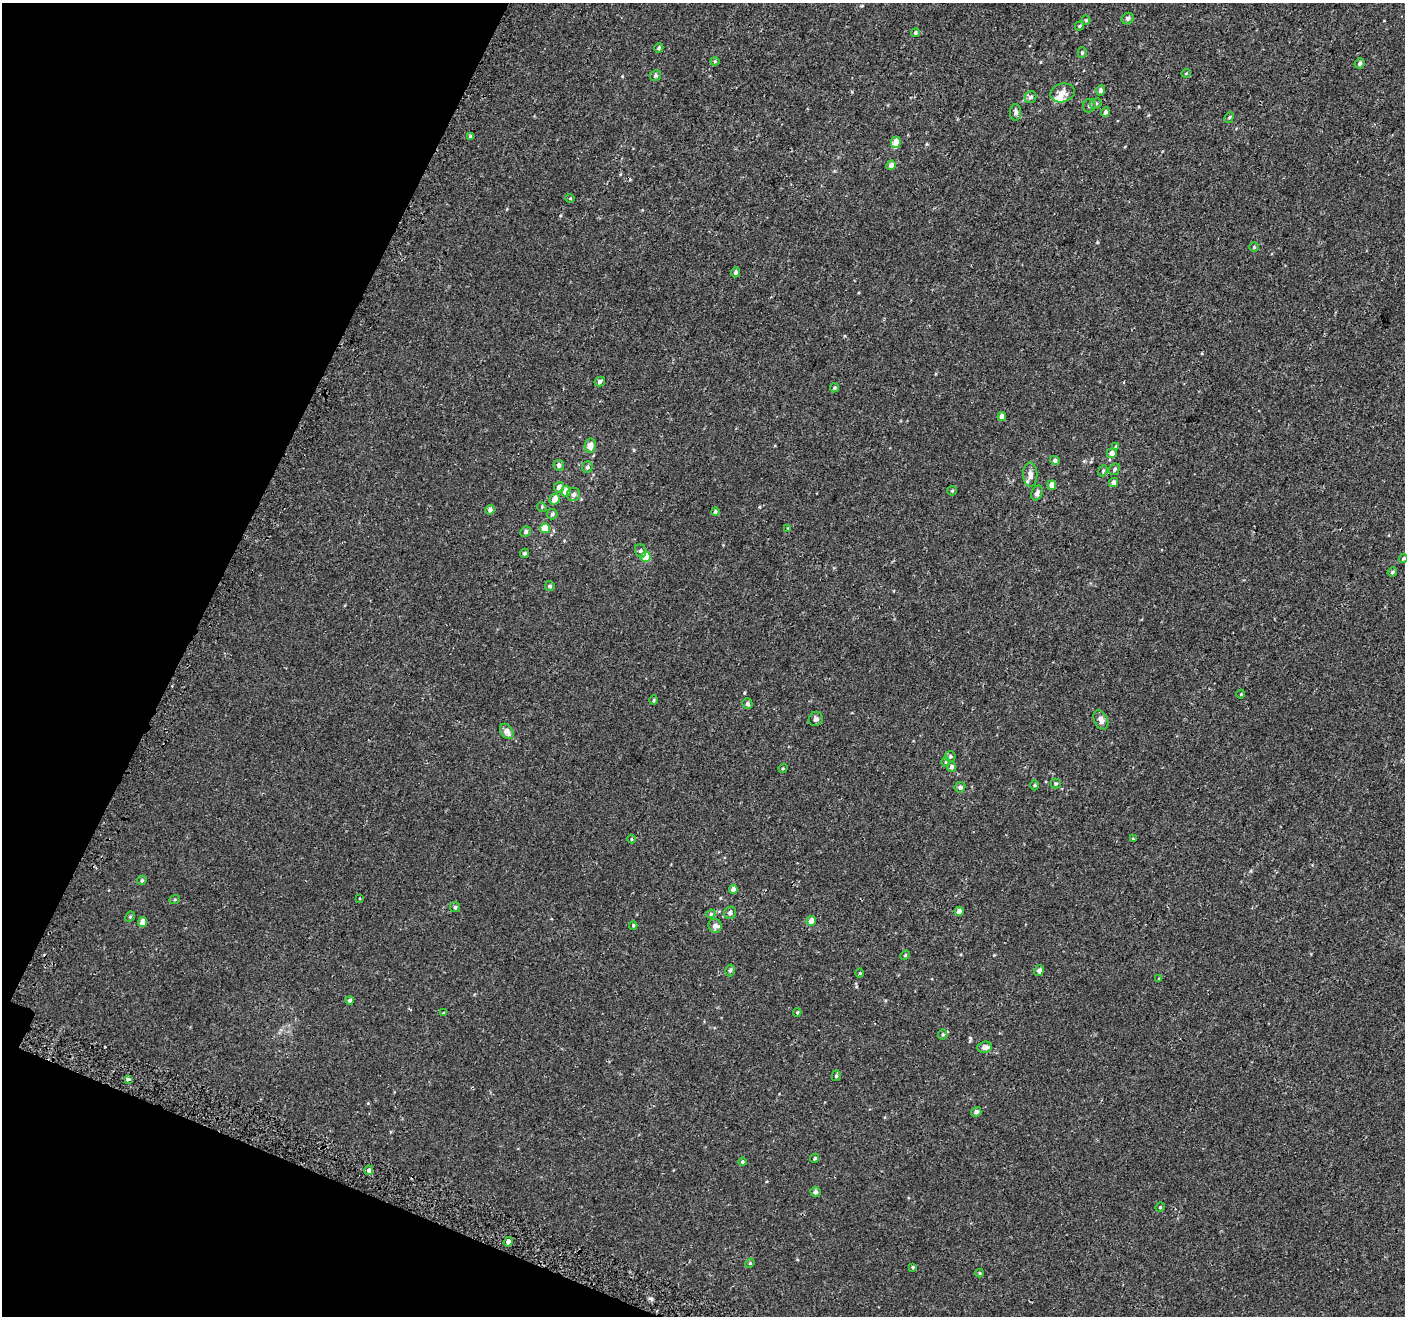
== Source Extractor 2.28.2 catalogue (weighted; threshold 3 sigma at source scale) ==
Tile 9 of 4 x 4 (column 1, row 3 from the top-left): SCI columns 55-1457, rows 1573-2886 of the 5713 x 5842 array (HDU 1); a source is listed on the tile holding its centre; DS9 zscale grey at full resolution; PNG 1407 x 1318 px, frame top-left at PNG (2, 3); each listed source drawn as its Kron ellipse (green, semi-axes under 4 px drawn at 4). Shown black and unused: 19% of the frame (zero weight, under 2 of 3 exposures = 3% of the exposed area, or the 3 px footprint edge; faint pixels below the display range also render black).
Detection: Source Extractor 2.28.2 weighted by HDU 2 'WHT'; one run over the whole footprint, this tile lists its part. Background 9.13e-04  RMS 0.0031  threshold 0.0138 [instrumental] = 3 sigma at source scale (4.5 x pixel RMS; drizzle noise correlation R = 1.50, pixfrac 1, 0.0396/0.0396 arcsec/px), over >= 5 px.
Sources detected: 110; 3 inside a brighter listed object's ellipse — not listed separately; the other 107 listed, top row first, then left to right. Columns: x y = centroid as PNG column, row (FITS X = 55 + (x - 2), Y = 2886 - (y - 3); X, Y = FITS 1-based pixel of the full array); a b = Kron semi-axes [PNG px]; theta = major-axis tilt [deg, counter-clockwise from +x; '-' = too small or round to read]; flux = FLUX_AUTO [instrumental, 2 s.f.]
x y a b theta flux
1128 19 6 5 - 0.74
1086 20 4 4 - 0.36
1079 26 5 4 - 0.34
915 33 4 4 - 0.43
659 48 5 4 - 0.46
1082 53 5 4 - 0.44
715 61 4 4 - 0.32
1360 63 5 4 - 0.59
1186 73 5 3 - 0.23
655 76 6 5 - 0.53
1100 90 5 4 - 0.91
1063 93 12 9 16 2.4
1030 97 6 5 - 0.84
1096 104 6 5 - 0.55
1089 106 7 6 - 0.72
1016 112 8 5 90 1
1105 112 5 4 - 0.94
1229 117 5 4 - 0.4
470 136 4 4 - 0.5
896 142 6 5 - 3.3
891 165 5 4 - 1.6
570 198 5 3 - 0.25
1254 247 5 4 - 0.39
736 272 5 4 - 0.73
600 381 5 4 - 0.76
834 388 5 4 - 0.4
1002 417 4 4 - 1.8
590 446 7 5 79 2.1
1116 446 4 4 - 0.29
1112 453 5 5 - 1.7
1055 460 5 4 - 0.81
559 465 5 5 - 0.75
587 467 6 5 - 0.84
1114 469 6 5 - 0.68
1103 471 6 4 68 0.46
1030 475 12 7 -89 2.2
1114 482 4 4 - 1.5
1052 485 5 4 - 2.1
559 487 5 5 - 1.7
566 491 5 5 - 2.3
952 491 5 4 - 0.34
1037 493 8 5 67 1.1
573 494 6 6 - 0.92
555 499 5 5 - 2.6
542 507 5 4 - 0.32
490 510 5 4 - 1.1
715 512 4 4 - 0.53
552 514 5 5 - 0.56
545 528 5 5 - 4.4
788 528 4 4 - 0.25
526 532 5 5 - 0.76
640 551 7 5 -73 0.78
524 553 5 4 - 0.56
646 557 5 5 - 8.7
1403 559 5 3 - 0.36
1392 572 5 4 - 0.48
550 586 5 4 - 0.66
1241 694 4 3 - 0.22
654 700 5 4 - 0.35
747 703 5 5 - 0.74
816 719 7 7 - 0.9
1101 720 10 6 -63 1.6
507 731 8 6 -54 1.8
950 756 5 5 - 0.59
946 762 5 3 - 0.29
952 767 5 4 - 0.93
783 768 5 3 - 0.28
1056 783 5 5 - 0.42
1035 785 5 3 - 0.3
960 787 5 5 - 0.89
631 839 4 3 - 0.29
1133 839 3 3 - 0.28
142 880 5 4 - 0.49
733 889 4 4 - 1.6
360 898 3 3 - 0.7
175 899 5 3 - 0.31
455 907 5 5 - 0.45
959 911 4 4 - 1.8
730 913 6 5 - 0.86
711 914 5 4 - 0.38
130 917 5 4 - 0.37
811 921 5 4 - 1.8
143 922 5 4 - 2.5
633 925 4 3 - 0.33
715 926 7 6 - 1.2
905 955 5 4 - 0.34
730 970 6 4 73 0.52
1039 971 6 4 60 0.92
860 973 4 3 - 0.28
1159 979 4 3 - 0.24
350 1000 4 4 - 0.65
797 1012 4 3 - 0.33
443 1013 4 3 - 0.24
943 1035 5 4 - 0.42
985 1047 7 5 4 1.5
836 1076 5 4 - 0.49
128 1079 4 3 - 3.5
976 1112 5 4 - 0.94
815 1158 4 4 - 0.53
742 1162 4 4 - 0.4
369 1170 5 4 - 0.98
815 1192 5 5 - 0.88
1160 1207 5 4 - 0.34
508 1242 5 4 - 5.1
750 1263 5 4 - 0.27
913 1267 4 4 - 0.33
980 1273 4 4 - 0.35